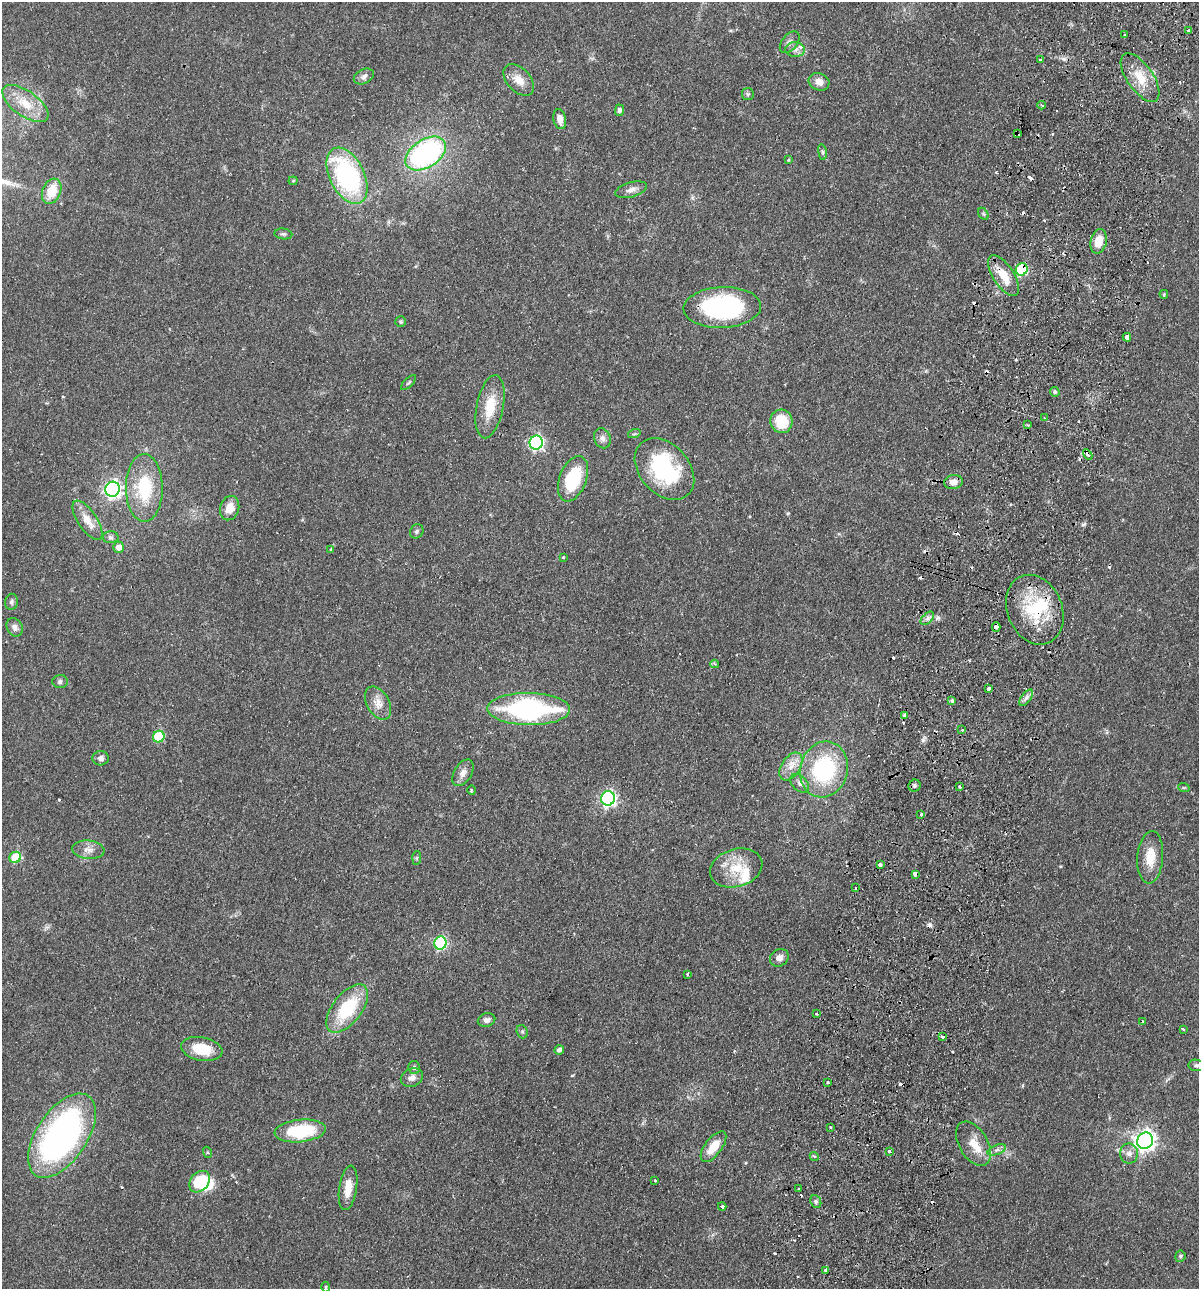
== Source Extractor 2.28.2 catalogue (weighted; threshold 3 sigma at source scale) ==
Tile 10 of 4 x 4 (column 2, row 3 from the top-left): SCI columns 1505-2701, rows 1306-2592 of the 5280 x 5184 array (HDU 1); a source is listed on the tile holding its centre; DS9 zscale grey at full resolution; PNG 1201 x 1291 px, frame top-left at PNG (2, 2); each listed source drawn as its Kron ellipse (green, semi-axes under 4 px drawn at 4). Shown black and unused: <1% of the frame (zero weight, under 2 of 3 exposures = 3% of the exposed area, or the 3 px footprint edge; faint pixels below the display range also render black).
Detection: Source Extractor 2.28.2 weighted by HDU 2 'WHT'; one run over the whole footprint, this tile lists its part. Background 0.0641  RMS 0.0053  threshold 0.024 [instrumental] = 3 sigma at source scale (4.5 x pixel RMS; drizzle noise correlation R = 1.50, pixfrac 1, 0.05/0.05 arcsec/px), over >= 5 px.
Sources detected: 149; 1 inside a brighter object's white glare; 21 cosmic-ray / hot-pixel residue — neither listed nor drawn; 4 inside a brighter listed object's ellipse — not listed separately; the other 123 listed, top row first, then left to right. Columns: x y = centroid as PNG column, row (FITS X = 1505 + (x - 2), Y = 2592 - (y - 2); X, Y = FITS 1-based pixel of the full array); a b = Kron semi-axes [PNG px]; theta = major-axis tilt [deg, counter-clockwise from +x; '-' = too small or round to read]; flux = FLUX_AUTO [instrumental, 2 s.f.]
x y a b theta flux
1188 30 3 3 - 2.2
1125 35 3 3 - 1.1
790 42 12 7 50 2.3
795 49 10 7 1 2.4
1040 60 3 3 - 1.4
364 76 10 7 27 1.9
1140 78 28 13 -55 12
519 80 19 11 -47 6.8
819 82 10 8 -25 3.8
748 94 6 6 - 0.93
25 104 27 12 -35 12
1042 105 4 3 - 0.9
620 110 5 4 - 1.5
560 119 10 6 -79 3.6
1018 133 4 3 - 3.5
822 152 8 4 -82 0.96
426 154 22 14 33 100
788 160 4 3 - 0.5
347 176 30 17 -64 75
293 181 4 4 - 0.6
631 190 16 7 16 2.9
52 191 13 9 68 11
983 214 6 4 -61 0.79
283 234 9 5 -6 1.1
1099 241 12 8 76 8
1022 269 6 6 - 48
1003 276 23 10 -56 10
1164 294 4 3 - 0.69
722 307 38 20 3 83
401 322 5 5 - 0.73
1127 337 4 3 - 3.9
409 382 9 4 44 0.87
1055 392 5 4 - 1.1
490 407 32 13 79 14
1044 418 3 3 - 0.58
781 421 12 11 - 16
1028 425 4 3 - 0.54
634 434 6 4 18 0.69
602 438 10 8 -67 2.4
536 443 7 6 - 98
1088 455 6 4 -60 2.6
664 469 35 24 -48 49
573 479 24 13 69 28
953 482 9 7 10 3.4
144 488 34 18 -89 28
112 489 7 7 - 170
230 508 12 9 73 6.9
87 520 23 9 -56 7.6
417 531 7 6 - 1.2
111 537 8 6 -2 1.5
118 547 5 5 - 3.8
331 549 3 3 - 1.1
563 557 3 3 - 0.98
11 602 8 6 80 1.4
1035 610 36 27 -67 31
927 618 8 5 45 1.7
15 627 9 7 -59 2.4
996 627 4 3 - 3.2
715 664 4 3 - 1.2
60 681 7 6 - 1.4
989 689 3 3 - 3.3
1026 698 9 5 54 1.9
952 700 4 3 - 1.5
378 703 18 11 -61 5.5
529 709 41 16 -1 90
905 715 4 3 - 3.8
962 730 3 2 - 0.66
159 737 6 5 - 27
101 758 8 7 - 2.1
791 766 15 9 56 5.4
824 769 28 24 74 54
463 773 15 8 59 3.6
800 783 11 7 -45 2.5
915 786 6 6 - 1.6
959 787 3 3 - 0.78
1184 788 6 3 -18 0.49
471 790 5 3 - 0.59
608 798 7 7 - 120
921 814 3 3 - 0.74
88 850 16 9 -6 4
15 857 6 5 - 22
1150 857 26 13 86 10
417 858 7 4 89 0.79
880 865 3 3 - 4.9
736 868 27 19 16 16
915 874 4 4 - 2.6
855 888 3 2 - 0.53
440 943 6 6 - 61
779 958 10 8 36 3.1
687 974 3 3 - 1
347 1008 28 14 53 31
816 1014 3 3 - 1.1
486 1020 9 6 14 2.2
1142 1021 3 2 - 0.65
1183 1029 3 2 - 1.4
522 1032 7 5 -70 1
942 1037 3 3 - 2.3
202 1049 21 11 -11 14
559 1050 5 4 - 1.7
1196 1065 7 5 -9 1.1
414 1068 7 5 -77 1.2
412 1078 11 9 24 3.1
828 1083 3 3 - 1.9
831 1127 3 2 - 0.49
300 1131 26 11 6 31
62 1136 48 25 56 160
1145 1141 8 7 - 280
973 1144 24 14 -60 9.2
713 1147 18 8 52 9.9
997 1150 10 5 22 1.8
889 1151 3 3 - 2.2
207 1152 5 3 - 0.57
1129 1154 10 9 - 3
814 1156 5 3 - 0.74
655 1180 3 3 - 1.3
200 1182 12 9 49 18
348 1188 22 9 81 8.1
799 1189 3 3 - 1.3
816 1202 6 5 - 1.2
722 1206 4 3 - 2.8
1180 1256 6 5 - 1
825 1270 3 3 - 1.7
326 1287 5 3 - 0.52
Overlapping masked pixels (flux is a lower limit): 7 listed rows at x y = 1018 133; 1022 269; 1088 455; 1035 610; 996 627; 905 715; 915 874
Unlisted compact peaks at least as high as the median listed source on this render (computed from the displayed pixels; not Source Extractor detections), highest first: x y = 923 740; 938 618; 1083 524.